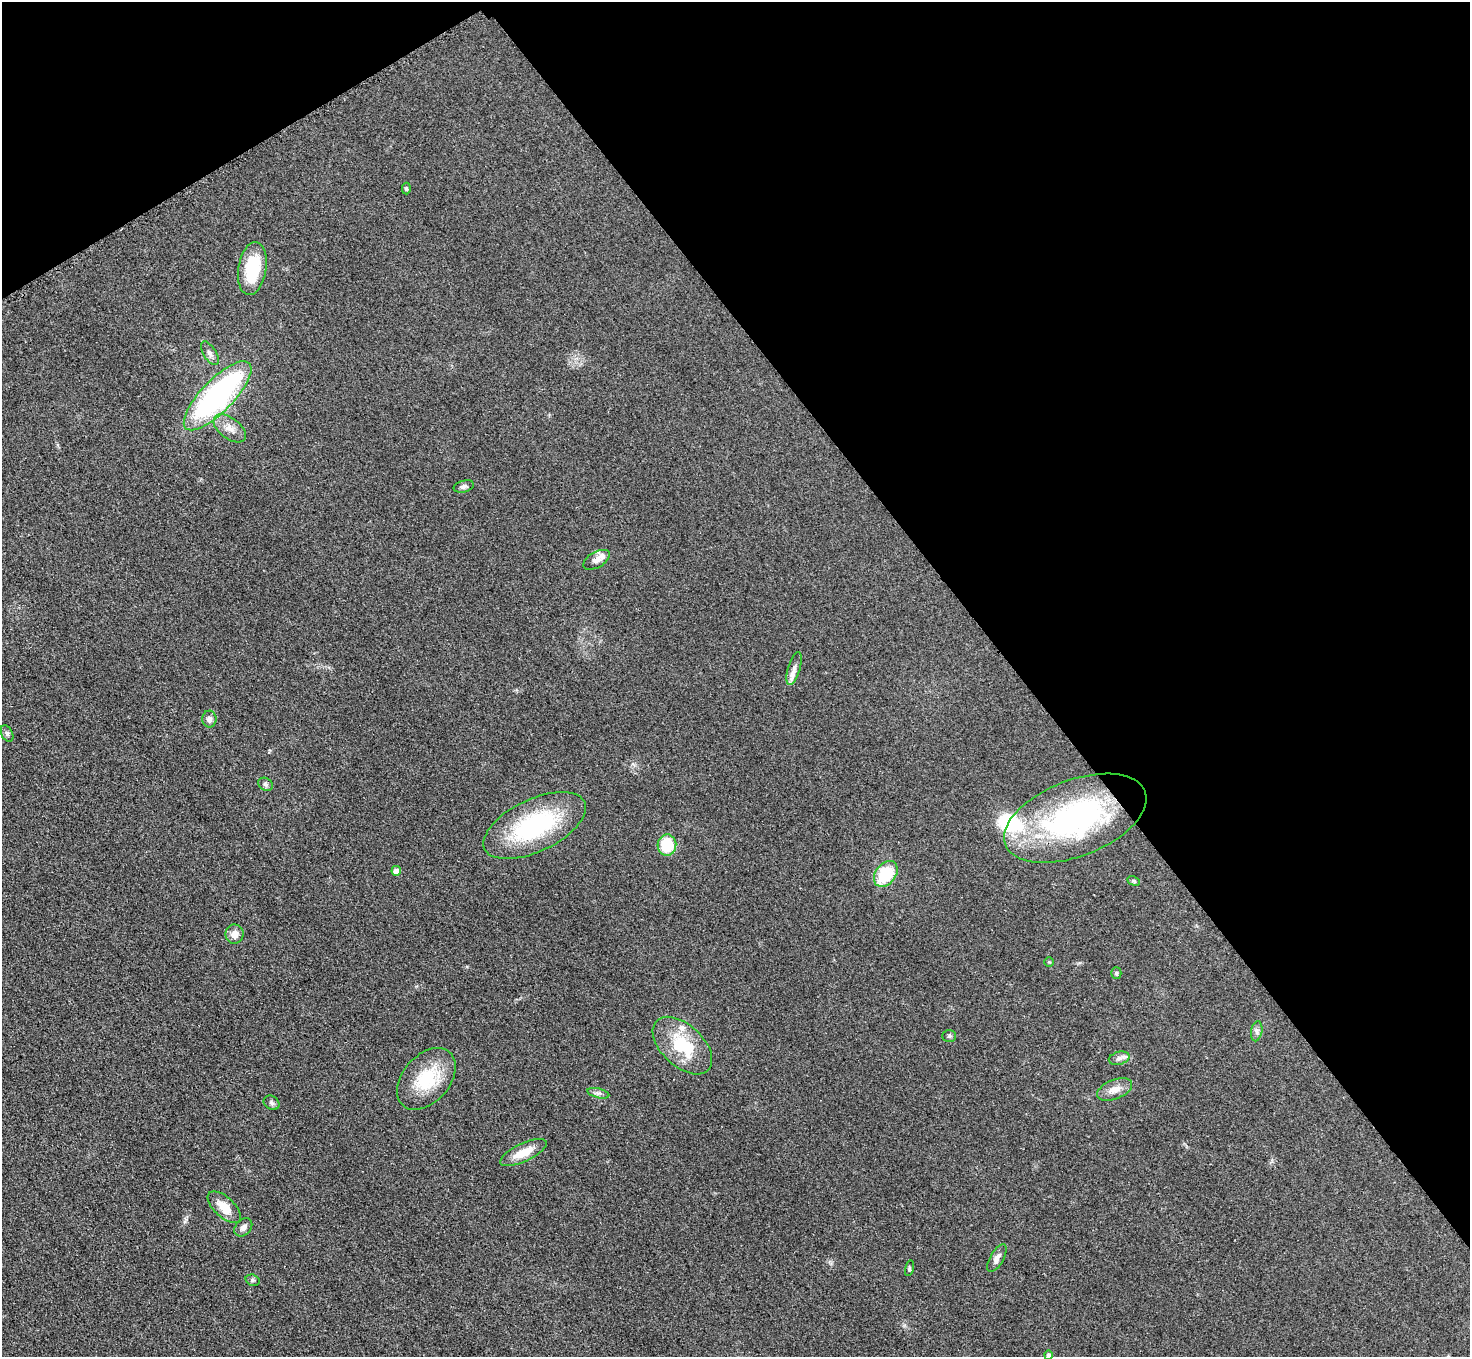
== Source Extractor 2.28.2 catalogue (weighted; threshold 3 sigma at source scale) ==
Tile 3 of 4 x 4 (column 3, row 1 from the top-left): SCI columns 2966-4433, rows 4249-5603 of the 5931 x 5925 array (HDU 1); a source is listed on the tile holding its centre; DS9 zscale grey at full resolution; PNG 1472 x 1359 px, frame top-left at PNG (2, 2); each listed source drawn as its Kron ellipse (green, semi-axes under 4 px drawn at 4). Shown black and unused: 35% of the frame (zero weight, under 3 of 4 exposures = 3% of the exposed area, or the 3 px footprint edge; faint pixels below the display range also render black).
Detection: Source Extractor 2.28.2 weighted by HDU 2 'WHT'; one run over the whole footprint, this tile lists its part. Background 0.147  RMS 0.012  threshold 0.054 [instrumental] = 3 sigma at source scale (4.5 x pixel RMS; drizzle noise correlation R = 1.50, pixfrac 1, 0.05/0.05 arcsec/px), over >= 5 px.
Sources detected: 38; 3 inside a brighter listed object's ellipse — not listed separately; the other 35 listed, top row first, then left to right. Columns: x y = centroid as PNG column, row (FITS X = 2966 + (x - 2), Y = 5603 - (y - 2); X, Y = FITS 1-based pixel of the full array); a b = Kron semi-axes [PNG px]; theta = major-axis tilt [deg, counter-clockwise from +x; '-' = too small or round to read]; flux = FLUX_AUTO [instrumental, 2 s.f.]
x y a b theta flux
406 189 6 4 -88 1.7
252 269 27 14 81 58
210 353 13 6 -58 4.9
218 396 45 16 46 260
230 428 19 10 -37 12
464 486 10 6 14 3.5
596 560 14 7 29 7.5
794 668 17 6 74 7.1
209 719 8 7 - 5.1
7 733 9 5 -64 3
265 784 8 6 -33 2.8
1075 818 75 38 21 280
535 825 55 26 25 130
667 845 10 9 - 47
396 871 5 5 - 9.6
886 874 14 10 52 51
1133 881 7 4 -27 1.8
234 934 9 9 - 9.7
1049 962 5 4 - 1.3
1116 973 5 5 - 1.7
1257 1031 10 5 79 4
949 1036 7 6 - 2.2
682 1046 36 20 -43 59
1119 1058 10 6 15 4.6
426 1079 35 23 49 57
1115 1089 18 9 22 12
598 1093 11 4 -14 3.6
272 1103 8 6 -34 3
523 1153 25 9 25 21
224 1207 20 10 -42 20
243 1227 10 7 46 5.3
997 1258 15 6 60 6.3
909 1268 8 3 77 1.5
253 1280 7 5 -18 2.4
1048 1355 4 4 - 3.5
Isophote crosses this tile's border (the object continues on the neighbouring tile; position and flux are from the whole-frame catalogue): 1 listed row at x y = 1048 1355